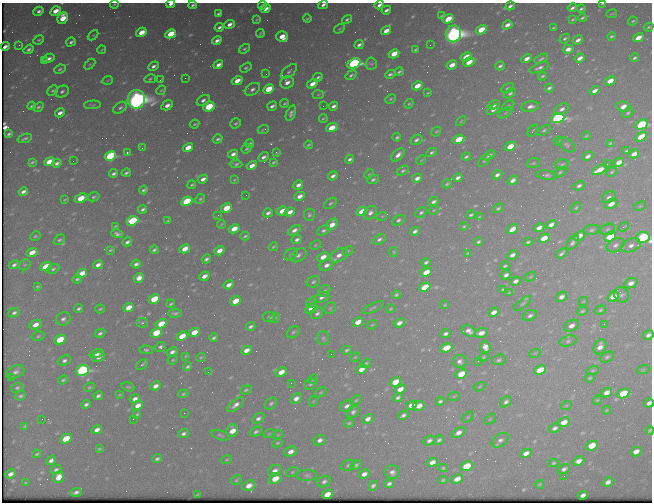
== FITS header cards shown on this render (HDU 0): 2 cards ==
NAXIS1  =                  650 / Width of table row in bytes
NAXIS2  =                  500 / Number of rows in table

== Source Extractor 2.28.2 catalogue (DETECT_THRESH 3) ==
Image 650 x 500 px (HDU 0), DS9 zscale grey, 1 PNG px = 1 image px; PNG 654 x 504 px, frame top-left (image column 1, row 500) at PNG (2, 3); each listed source drawn as its Kron ellipse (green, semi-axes under 4 px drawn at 4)
Background 479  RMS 2.5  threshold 7.6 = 3 sigma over >= 5 px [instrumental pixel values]
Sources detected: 561; of the 561, the 500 brightest by FLUX_AUTO listed and drawn (61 fainter detections omitted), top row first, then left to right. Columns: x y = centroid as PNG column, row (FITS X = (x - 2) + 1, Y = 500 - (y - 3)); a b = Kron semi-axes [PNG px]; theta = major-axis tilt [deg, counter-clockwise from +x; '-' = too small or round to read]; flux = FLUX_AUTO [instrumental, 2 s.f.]
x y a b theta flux
602 3 4 2 - 180
114 4 4 3 - 190
171 4 4 3 - 760
193 5 4 3 - 330
262 5 5 3 - 660
323 5 5 3 - 650
379 5 5 3 - 670
510 6 5 3 - 440
572 8 5 3 - 480
266 9 5 4 - 1000
581 9 4 3 - 320
386 10 5 3 - 610
38 11 5 4 - 540
55 11 5 4 - 2000
218 14 4 3 - 330
612 14 5 2 - 160
441 16 4 2 - 180
63 18 6 5 - 3600
582 18 4 3 - 290
307 19 4 2 - 230
347 19 5 3 - 320
448 19 6 4 32 4800
573 19 4 2 - 200
257 20 3 2 - 160
633 21 5 3 - 200
230 24 5 3 - 940
507 25 5 3 - 1100
219 27 5 3 - 530
649 27 5 3 - 210
553 28 3 2 - 200
339 29 6 3 31 190
481 30 6 4 31 4900
386 31 5 3 - 1800
141 32 5 4 - 2800
260 33 4 2 - 250
171 34 6 4 28 6300
453 34 8 7 - 130000
93 35 6 4 44 170
611 36 4 3 - 270
282 37 6 5 - 2300
638 38 5 4 - 2200
565 39 5 4 - 300
39 40 5 3 - 250
217 40 5 3 - 700
578 40 5 3 - 780
71 42 5 3 - 410
19 45 3 3 - 160
359 45 5 3 - 540
430 45 2 2 - 220
5 47 4 3 - 400
29 49 5 3 - 420
244 49 6 4 36 300
415 49 4 3 - 240
568 49 5 4 - 910
102 50 4 3 - 180
394 54 5 4 - 3100
466 57 6 4 29 4000
49 58 6 3 29 640
580 58 5 3 - 1000
635 58 4 3 - 300
527 59 5 3 - 1100
541 59 7 3 26 300
44 61 3 3 - 330
469 62 6 4 29 3000
354 63 7 5 23 43000
90 64 6 4 44 200
371 64 6 5 - 250
218 65 5 3 - 940
452 65 5 4 - 2100
153 66 5 4 - 590
500 66 5 3 - 400
246 68 6 3 32 330
539 68 10 4 23 580
60 69 6 4 24 310
289 71 10 5 39 480
399 72 5 3 - 290
266 74 2 2 - 460
390 74 5 3 - 430
351 75 6 4 36 350
542 76 4 3 - 260
318 77 5 3 - 360
185 78 2 2 - 220
150 79 6 4 13 250
108 80 5 3 - 160
160 80 3 2 - 180
237 81 5 4 - 1700
610 81 6 4 29 2300
287 82 7 6 - 1200
312 84 6 3 32 1600
417 86 5 4 - 2100
508 88 7 4 29 360
549 88 4 3 - 410
252 89 8 5 32 650
269 89 6 4 30 6800
161 90 5 4 - 210
53 91 6 4 43 290
62 91 7 5 29 480
595 91 5 3 - 990
428 93 3 2 - 170
510 93 6 4 29 350
318 95 5 3 - 170
136 99 9 8 - 140000
391 99 6 4 28 240
203 100 7 4 30 650
285 103 4 3 - 210
409 104 5 4 - 200
92 105 8 4 3 250
167 105 6 4 30 1000
494 105 6 4 32 630
32 106 4 3 - 340
209 106 6 4 26 7000
272 106 5 3 - 550
323 106 2 2 - 230
333 106 5 3 - 630
508 106 7 4 32 270
530 106 9 5 9 930
38 107 5 4 - 290
624 107 7 5 -15 1500
120 108 7 5 33 450
493 109 7 4 35 760
562 109 8 5 32 730
60 113 5 3 - 850
291 113 8 4 69 560
505 113 8 4 31 350
628 113 6 4 45 280
323 118 4 3 - 210
557 118 7 5 19 41000
461 121 6 3 45 190
236 123 6 4 37 310
194 124 5 3 - 230
642 125 6 4 27 24000
332 128 6 4 21 3300
263 130 6 2 23 200
533 130 7 3 55 200
544 130 7 4 32 320
436 132 5 3 - 210
9 134 4 3 - 320
586 136 4 2 - 160
397 137 4 3 - 300
641 137 6 4 31 3700
25 138 7 2 19 340
218 139 5 4 - 370
459 139 6 4 22 4900
416 140 6 4 32 490
558 141 4 3 - 180
610 143 3 2 - 170
249 144 5 3 - 400
308 145 4 3 - 250
567 145 9 6 -38 430
510 146 6 4 28 4000
142 148 2 2 - 930
188 148 5 4 - 2300
246 149 5 3 - 220
626 151 4 3 - 250
432 152 6 3 28 370
127 153 3 2 - 200
276 153 3 2 - 160
233 154 5 3 - 770
634 154 5 4 - 1400
398 155 8 4 42 950
489 155 7 4 29 590
110 156 6 4 28 18000
588 156 5 4 - 730
263 157 5 4 - 550
466 157 5 3 - 300
350 159 5 3 - 470
421 160 5 3 - 160
484 160 7 3 47 220
73 161 2 2 - 200
32 162 4 2 - 230
49 162 5 4 - 3700
273 162 4 3 - 230
619 162 5 4 - 1600
57 163 5 3 - 540
533 163 6 5 - 260
236 164 6 4 -5 380
562 164 7 5 13 340
607 164 2 2 - 370
252 166 5 3 - 1300
599 170 8 4 27 2500
403 171 6 4 31 340
560 172 7 4 32 280
612 172 6 4 27 230
114 173 5 3 - 430
126 173 4 3 - 330
369 174 5 3 - 160
497 175 5 3 - 630
547 175 10 4 -7 470
333 176 5 3 - 620
417 178 5 4 - 840
458 178 5 3 - 700
203 179 5 3 - 880
373 179 6 4 26 370
234 180 4 3 - 150
513 180 5 4 - 850
447 184 5 3 - 280
192 185 4 3 - 250
298 185 5 3 - 860
579 186 6 4 26 490
143 190 4 3 - 310
23 192 5 3 - 730
246 195 2 2 - 160
300 196 5 3 - 1100
94 197 6 3 14 340
609 197 7 5 35 520
81 198 6 4 25 4200
200 199 5 4 - 260
64 200 4 2 - 170
187 201 6 4 29 12000
433 202 5 3 - 510
330 203 7 4 38 340
611 204 6 4 28 1700
640 206 6 4 25 200
226 208 6 4 29 4400
498 208 6 4 29 310
576 208 6 4 48 240
143 209 4 3 - 400
434 210 5 3 - 180
282 211 6 4 31 1900
362 211 6 4 29 3200
290 212 5 4 - 1100
421 212 6 4 27 330
268 213 5 3 - 550
370 213 7 6 - 720
218 215 3 2 - 170
309 215 6 5 - 360
471 215 5 3 - 310
382 216 5 3 - 170
479 217 4 2 - 160
398 220 7 5 30 430
132 221 6 4 25 13000
168 221 4 2 - 210
222 224 4 2 - 170
551 224 5 3 - 880
332 225 7 4 49 2100
115 226 3 2 - 160
464 226 4 3 - 200
623 227 6 3 23 630
539 228 5 4 - 1100
234 229 5 4 - 2200
512 229 6 4 37 1700
608 229 7 5 17 370
294 230 7 4 30 810
324 230 7 4 28 420
591 230 8 5 10 410
415 231 5 3 - 560
117 234 6 4 -15 480
35 236 5 3 - 210
245 236 5 3 - 280
579 236 6 4 28 1900
610 237 6 4 28 5700
643 237 7 5 9 22000
544 238 6 4 29 3600
297 239 5 4 - 530
379 239 7 4 24 500
59 240 6 4 36 310
127 242 5 3 - 450
478 242 4 3 - 290
528 242 4 3 - 260
573 242 8 5 50 500
315 245 6 4 28 220
615 245 9 6 27 690
631 245 10 6 20 1000
273 247 5 3 - 230
185 249 5 4 - 2000
110 250 4 2 - 190
154 250 4 3 - 310
219 251 5 4 - 1400
347 251 6 4 27 240
32 252 6 4 26 2300
394 252 5 4 - 210
468 253 4 2 - 160
562 253 6 3 36 410
291 254 7 5 34 570
298 255 9 6 32 630
339 255 10 6 30 1300
512 255 5 3 - 810
323 257 6 4 27 1700
206 259 5 3 - 410
426 262 4 3 - 390
136 264 4 4 - 520
14 265 5 4 - 490
25 265 6 5 - 290
98 265 5 3 - 860
326 265 7 5 27 930
505 266 4 3 - 240
46 267 6 4 25 4800
53 269 6 4 27 380
426 272 6 4 28 2500
82 273 6 4 29 3300
506 275 5 3 - 580
204 276 5 3 - 1100
530 277 5 3 - 170
139 278 6 4 41 1300
77 279 5 3 - 300
515 281 5 3 - 750
313 282 7 5 25 370
631 283 7 5 23 1000
229 285 5 4 - 980
38 286 4 3 - 230
425 287 6 4 27 5700
503 289 4 3 - 210
325 291 6 5 - 380
509 293 4 2 - 190
396 295 4 3 - 290
621 295 8 7 - 480
322 297 8 5 21 620
561 297 6 4 35 920
613 297 6 5 - 2500
154 299 6 4 29 5400
235 301 6 4 29 3600
583 301 5 3 - 160
311 303 6 4 40 260
523 303 10 4 40 390
171 304 4 3 - 230
445 305 3 2 - 170
128 308 6 4 26 2300
330 308 6 5 - 270
373 308 11 3 28 260
78 309 4 3 - 360
100 309 4 2 - 220
311 309 6 4 29 1300
391 309 4 3 - 200
600 310 6 4 19 280
582 311 6 4 18 260
494 312 5 4 - 1300
14 313 6 4 22 510
175 313 7 3 1 400
317 313 7 5 39 500
530 316 7 5 24 530
269 317 7 5 9 610
275 318 6 4 41 310
63 319 8 6 34 630
358 322 6 4 30 2000
142 323 6 5 - 270
399 323 5 4 - 860
161 324 6 4 29 3900
604 324 2 2 - 480
35 325 6 4 24 1600
372 325 6 3 35 170
251 326 5 3 - 440
571 326 8 5 27 1000
469 331 7 5 -28 910
194 332 6 4 28 2700
293 332 7 5 43 320
100 333 5 4 - 480
156 333 6 4 28 6000
481 333 7 4 15 1200
445 334 5 3 - 500
648 335 5 4 - 600
38 336 7 4 12 280
182 336 6 4 30 3200
214 338 4 3 - 330
323 338 7 6 - 360
60 340 6 4 27 6100
568 341 9 5 17 440
160 347 5 5 - 420
485 347 6 5 - 1200
600 347 8 5 58 1300
446 348 6 4 23 3700
146 350 6 4 -1 290
246 350 5 4 - 1100
347 350 5 3 - 300
172 352 6 4 26 690
535 353 6 3 18 200
96 354 7 4 15 770
331 354 2 2 - 350
185 356 4 2 - 170
98 357 6 5 - 800
201 357 5 3 - 180
355 357 5 4 - 190
483 357 5 4 - 210
607 357 7 5 24 360
64 360 7 4 23 520
173 360 5 3 - 190
499 360 7 5 19 390
460 361 7 6 - 650
478 361 2 2 - 370
366 363 5 3 - 260
142 364 6 3 40 400
188 366 4 3 - 330
361 369 6 4 27 1400
82 370 7 5 22 32000
540 370 6 4 24 5900
593 370 6 4 17 250
643 370 6 3 19 190
15 372 10 6 23 760
208 372 3 2 - 160
281 372 6 4 26 1900
461 374 6 4 28 4000
11 378 4 2 - 190
590 378 5 3 - 220
313 379 5 4 - 200
63 380 5 3 - 270
395 382 6 4 27 3800
291 383 3 2 - 210
310 384 6 5 - 350
155 386 5 4 - 860
89 387 5 3 - 230
128 387 7 3 -17 250
479 387 6 3 31 180
17 388 6 5 - 310
400 389 5 4 - 1400
246 390 6 4 20 280
321 392 6 3 36 210
607 393 6 4 29 1200
623 393 6 4 24 9200
183 394 5 3 - 230
120 395 3 2 - 160
20 396 6 4 21 330
98 396 5 3 - 450
454 396 6 3 18 180
398 397 4 3 - 380
296 398 6 4 29 970
135 399 5 4 - 760
356 400 6 4 40 240
597 400 5 4 - 180
313 401 5 4 - 180
440 401 4 3 - 360
506 402 6 4 41 520
649 403 5 4 - 730
86 404 5 3 - 500
271 404 7 5 41 420
138 405 5 4 - 1400
236 405 10 4 38 830
411 405 6 4 26 1900
347 406 7 5 30 710
419 406 6 5 - 1600
566 406 5 3 - 170
606 410 4 3 - 190
353 412 7 5 42 530
184 413 2 2 - 170
137 414 4 3 - 230
403 415 5 3 - 490
468 417 6 4 45 220
258 418 6 4 33 580
42 419 2 2 - 280
133 419 2 2 - 240
368 419 6 4 31 900
490 419 6 4 44 190
564 422 6 4 26 1900
349 423 5 3 - 230
25 426 4 3 - 230
555 428 6 4 29 600
97 430 5 4 - 1000
650 430 4 3 - 230
232 431 6 5 - 2000
256 432 6 4 25 420
458 433 7 4 28 1100
183 434 5 4 - 480
269 434 6 3 18 180
220 435 10 4 -18 350
278 435 5 4 - 220
66 439 6 4 29 4600
320 440 6 5 - 730
439 440 5 4 - 390
500 440 9 6 33 660
429 441 6 4 29 570
277 443 5 4 - 250
592 446 6 4 27 3500
99 449 4 3 - 200
291 452 6 4 27 1200
636 452 5 4 - 1300
526 453 6 4 27 1100
37 454 4 3 - 260
157 459 4 3 - 380
51 460 5 4 - 650
227 460 5 3 - 180
579 461 6 4 25 1200
432 462 5 4 - 1200
553 463 5 3 - 250
348 465 7 5 28 330
356 465 6 4 28 350
466 466 6 4 25 5200
443 468 4 3 - 220
564 469 6 4 27 640
56 470 5 4 - 460
275 471 7 5 33 940
292 472 7 4 27 280
392 472 7 7 - 720
10 474 5 4 - 790
364 474 5 4 - 960
307 475 10 6 0 580
564 476 3 2 - 170
59 477 6 5 - 2600
275 479 6 5 - 2900
457 479 6 4 25 1400
236 480 6 4 28 270
443 480 4 4 - 230
324 482 7 5 31 540
608 482 6 4 31 940
26 483 4 3 - 220
389 484 5 4 - 520
540 484 4 2 - 190
249 486 7 5 19 1500
373 486 5 4 - 440
76 492 6 3 18 530
198 494 4 2 - 200
327 494 6 4 26 2600
583 495 5 4 - 790
At the frame edge (FLAGS 8, measured only in part): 11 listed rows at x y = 602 3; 114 4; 171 4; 193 5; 323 5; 379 5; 55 11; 643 237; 648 335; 649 403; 650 430
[61 fainter detections neither listed nor drawn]